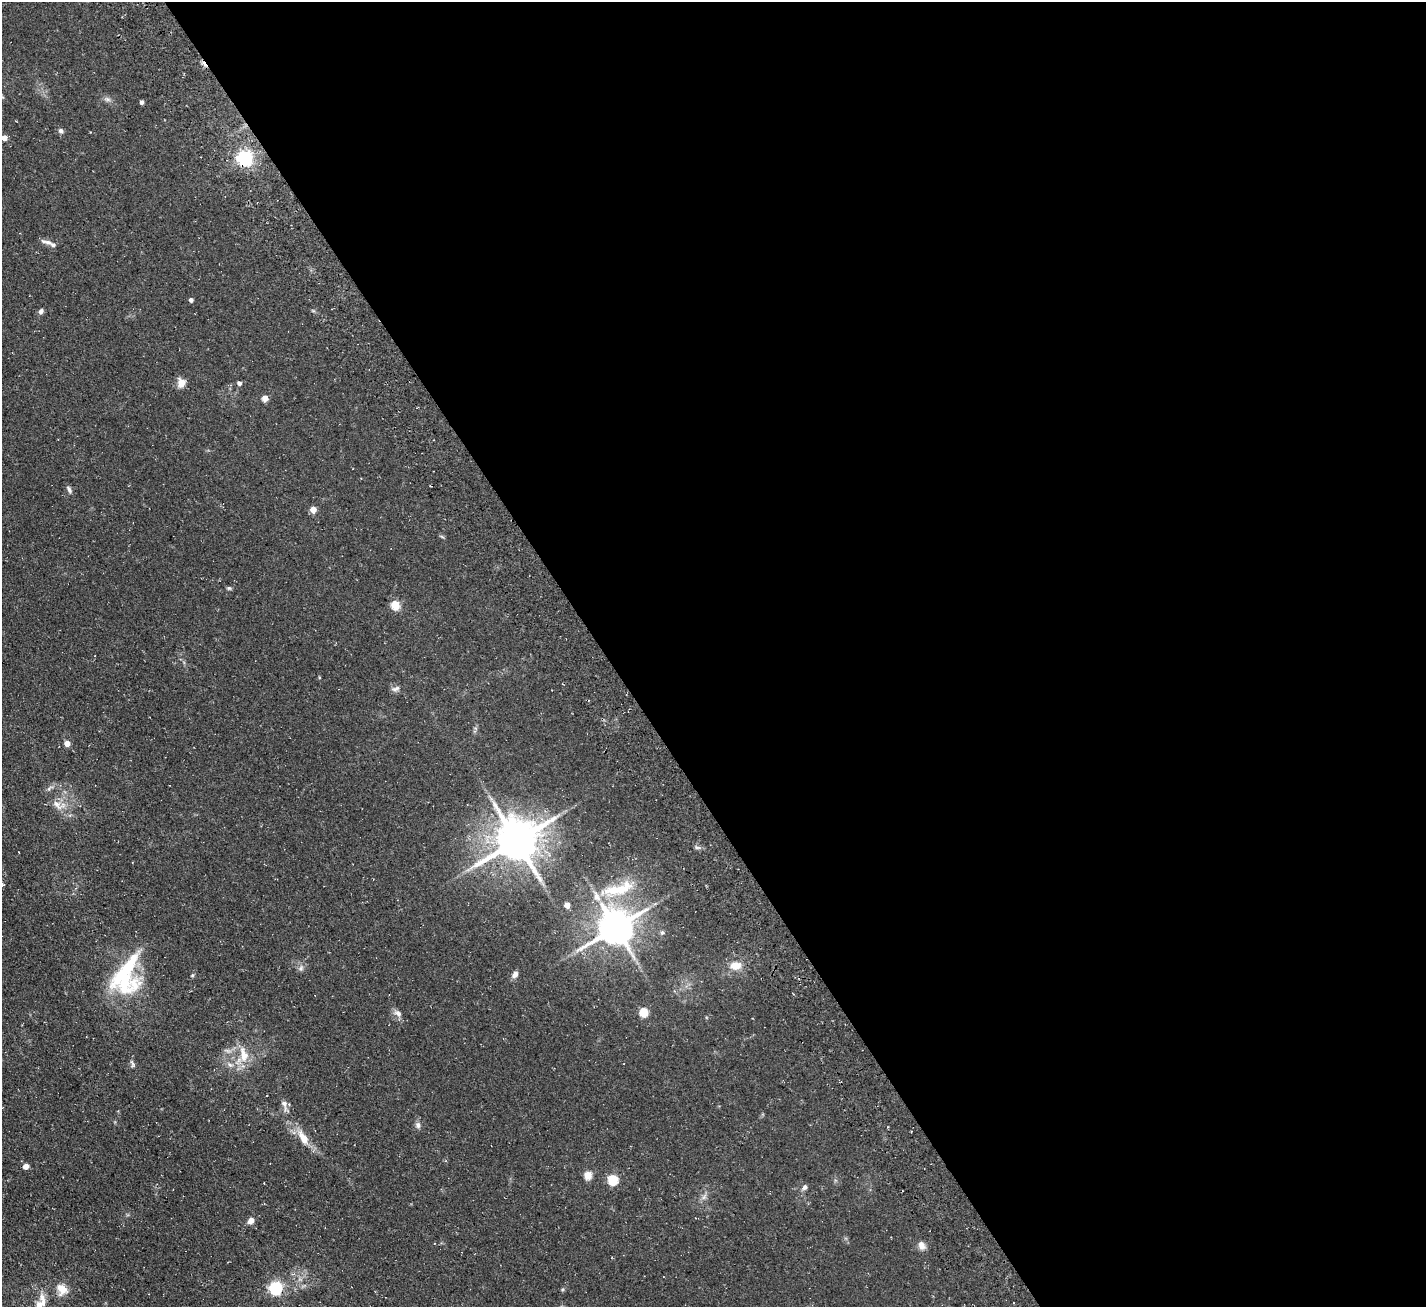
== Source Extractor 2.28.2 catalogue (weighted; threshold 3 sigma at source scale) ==
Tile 8 of 4 x 4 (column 4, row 2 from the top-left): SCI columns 4439-5862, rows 2943-4247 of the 6030 x 6023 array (HDU 1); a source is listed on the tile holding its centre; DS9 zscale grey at full resolution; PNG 1428 x 1309 px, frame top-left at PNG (2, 2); no overlay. Shown black and unused: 58% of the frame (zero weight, under 3 of 4 exposures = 11% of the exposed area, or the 3 px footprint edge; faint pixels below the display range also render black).
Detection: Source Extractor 2.28.2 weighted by HDU 2 'WHT'; one run over the whole footprint, this tile lists its part. Background 0.0594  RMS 0.009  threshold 0.0403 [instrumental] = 3 sigma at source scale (4.5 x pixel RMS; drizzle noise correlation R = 1.50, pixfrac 1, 0.05/0.05 arcsec/px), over >= 5 px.
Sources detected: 52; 1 inside a brighter object's white glare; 1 cosmic-ray / hot-pixel residue — not listed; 2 inside a brighter listed object's ellipse — not listed separately; the other 48 listed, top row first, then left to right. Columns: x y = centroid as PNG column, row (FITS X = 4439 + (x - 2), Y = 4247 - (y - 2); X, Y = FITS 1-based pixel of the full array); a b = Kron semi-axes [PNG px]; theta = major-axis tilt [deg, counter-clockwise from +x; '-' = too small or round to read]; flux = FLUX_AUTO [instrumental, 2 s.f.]
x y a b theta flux
107 99 9 6 -19 2.6
141 102 4 3 - 2.6
61 131 6 6 - 2.4
4 138 4 4 - 8
245 158 6 6 - 240
48 242 19 5 -16 4.3
191 300 4 4 - 2.7
41 311 7 5 48 2.5
181 383 9 7 84 8.3
239 383 5 4 - 2.7
265 398 4 4 - 10
430 486 2 2 - 0.56
69 489 10 5 -70 2.3
313 510 4 4 - 12
229 588 6 5 - 1.3
395 605 5 5 - 37
396 689 12 6 17 2.9
67 743 4 4 - 9.1
58 805 22 10 -15 10
516 841 14 12 36 2800
620 889 41 16 28 36
567 905 4 4 - 9.6
615 927 11 10 - 1900
662 932 7 5 62 1.8
736 965 13 10 2 10
127 968 62 13 52 47
301 968 8 6 69 2.5
515 974 10 7 55 3.3
192 975 5 4 - 1.1
134 984 30 22 65 29
644 1012 5 5 - 39
398 1013 11 7 -38 4.1
243 1055 24 11 -80 15
132 1064 12 4 -69 2
230 1065 8 6 -21 2.7
284 1104 14 7 -75 4.7
418 1125 9 7 -76 2.8
303 1138 15 7 -58 12
26 1166 4 4 - 8.4
588 1175 5 5 - 24
613 1180 5 5 - 55
805 1187 7 5 58 2.6
704 1197 10 5 54 2.8
251 1221 8 6 51 4.6
921 1246 12 8 -68 4.9
276 1288 6 6 - 140
62 1289 16 13 -66 10
40 1303 24 10 66 11
Overlapping masked pixels (flux is a lower limit): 1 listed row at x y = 245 158
Isophote crosses this tile's border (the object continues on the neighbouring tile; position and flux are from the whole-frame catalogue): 1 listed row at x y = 40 1303